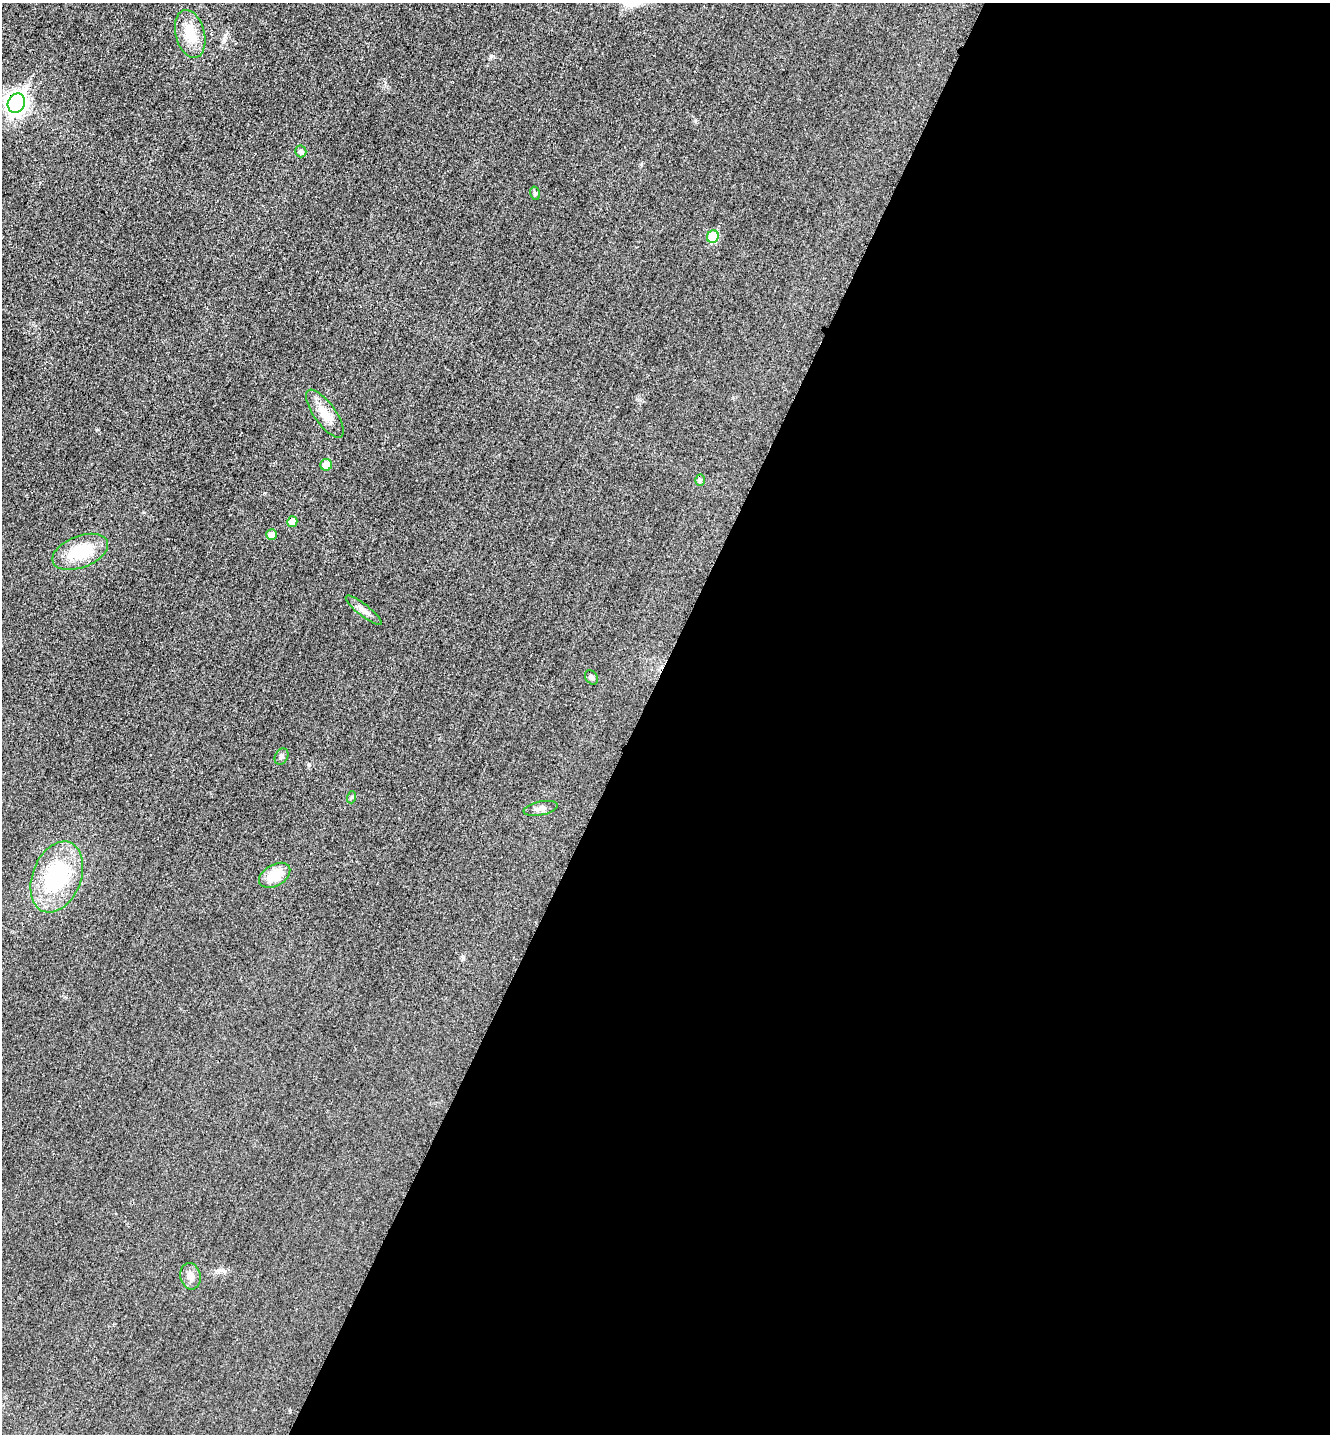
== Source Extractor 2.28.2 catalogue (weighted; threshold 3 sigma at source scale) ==
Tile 12 of 4 x 4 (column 4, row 3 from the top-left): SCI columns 4148-5475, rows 1453-2884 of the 5778 x 5772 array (HDU 1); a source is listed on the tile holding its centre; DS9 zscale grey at full resolution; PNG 1332 x 1436 px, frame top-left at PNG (2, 3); each listed source drawn as its Kron ellipse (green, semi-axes under 4 px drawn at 4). Shown black and unused: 52% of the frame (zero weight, under 3 of 4 exposures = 2% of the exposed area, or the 3 px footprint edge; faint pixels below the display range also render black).
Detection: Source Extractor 2.28.2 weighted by HDU 2 'WHT'; one run over the whole footprint, this tile lists its part. Background 0.0187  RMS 0.0056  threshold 0.0252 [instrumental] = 3 sigma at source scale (4.5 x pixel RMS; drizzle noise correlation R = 1.50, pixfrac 1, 0.05/0.05 arcsec/px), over >= 5 px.
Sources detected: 19; all 19 listed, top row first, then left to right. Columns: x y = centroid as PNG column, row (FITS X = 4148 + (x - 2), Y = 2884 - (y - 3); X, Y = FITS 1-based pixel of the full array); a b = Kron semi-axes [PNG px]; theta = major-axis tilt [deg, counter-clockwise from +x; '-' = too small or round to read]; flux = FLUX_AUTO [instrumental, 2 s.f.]
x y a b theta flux
190 34 24 14 -76 13
16 103 10 8 62 290
301 151 6 5 - 1.9
535 193 7 4 -77 0.99
713 237 6 5 - 24
325 414 28 10 -54 9.6
326 465 6 6 - 6.3
700 480 5 5 - 1.2
292 522 5 5 - 5.7
271 535 5 5 - 2.9
80 552 29 16 21 21
364 610 22 5 -38 3.4
591 677 8 5 -56 1.3
282 756 8 6 60 1.5
352 797 6 4 72 0.69
540 808 17 7 12 2.9
275 875 17 10 30 13
57 877 37 24 68 48
190 1276 13 10 -79 3.7
Overlapping masked pixels (flux is a lower limit): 1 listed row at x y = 16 103
Unlisted compact peaks at least as high as the median listed source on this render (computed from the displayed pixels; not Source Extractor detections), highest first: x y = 491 56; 309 764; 695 121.